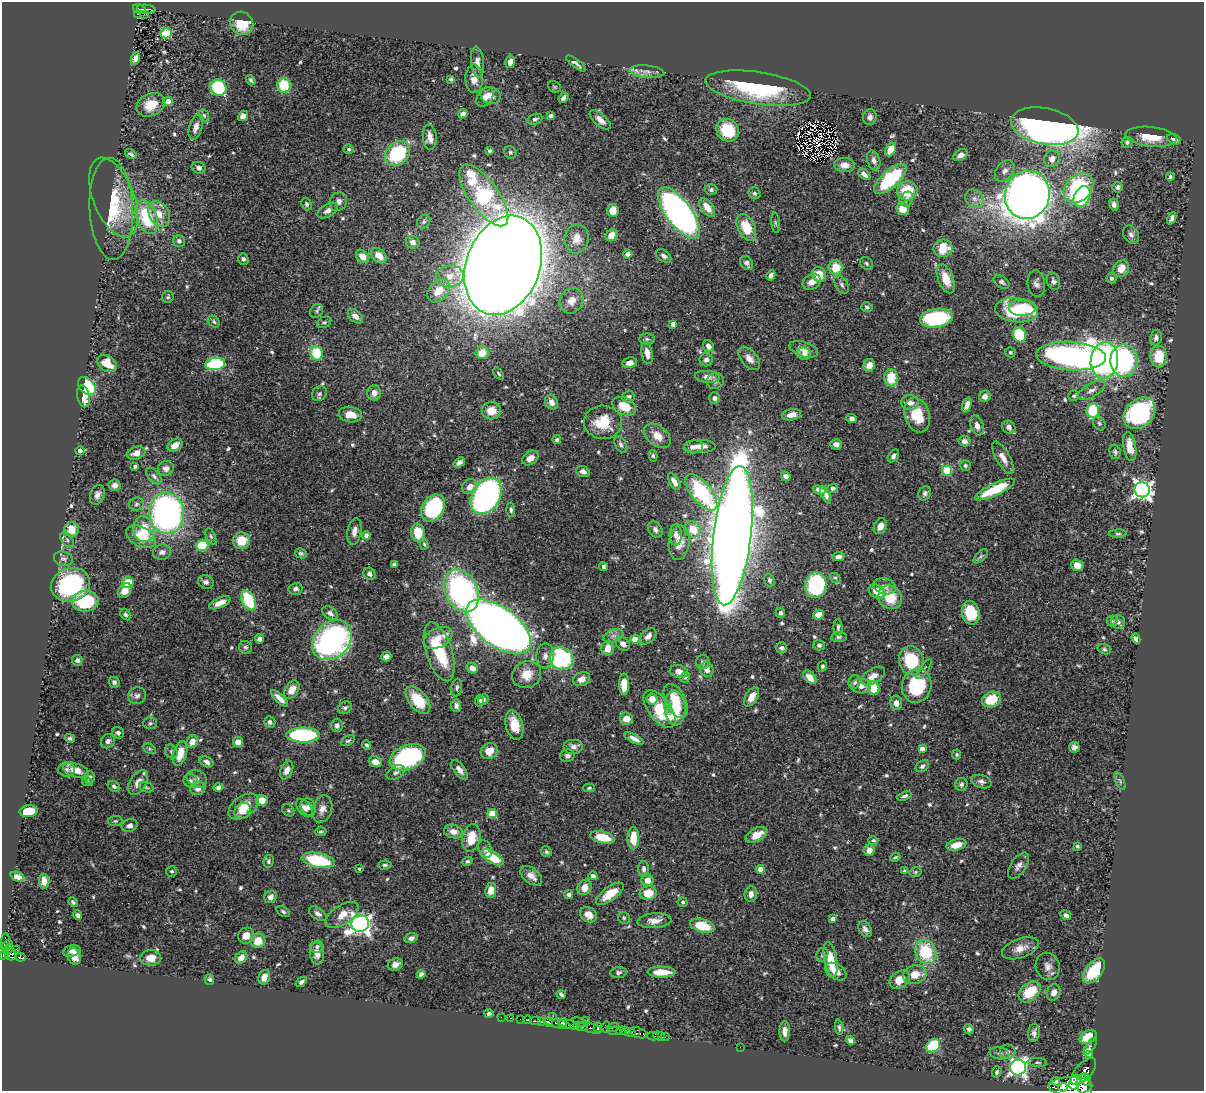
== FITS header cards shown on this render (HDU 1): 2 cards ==
NAXIS1  =                 1202
NAXIS2  =                 1089

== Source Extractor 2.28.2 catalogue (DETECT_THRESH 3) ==
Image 1202 x 1089 px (HDU 1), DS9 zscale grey, 1 PNG px = 1 image px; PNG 1206 x 1093 px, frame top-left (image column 1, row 1089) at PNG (2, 2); each listed source drawn as its Kron ellipse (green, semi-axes under 4 px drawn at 4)
Background 0.623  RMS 0.018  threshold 0.0532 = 3 sigma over >= 5 px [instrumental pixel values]
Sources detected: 629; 4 with non-positive FLUX_AUTO (blend fragments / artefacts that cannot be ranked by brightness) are neither listed nor drawn; of the other 625, the 500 brightest by FLUX_AUTO listed and drawn (125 fainter detections omitted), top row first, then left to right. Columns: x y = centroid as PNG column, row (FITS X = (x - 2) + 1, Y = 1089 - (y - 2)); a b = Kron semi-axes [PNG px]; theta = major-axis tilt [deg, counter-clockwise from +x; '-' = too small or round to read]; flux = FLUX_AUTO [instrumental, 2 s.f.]
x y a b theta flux
139 9 6 4 -26 66
146 9 9 3 -6 66
137 14 3 2 - 14
144 14 2 2 - 4.3
242 23 12 11 - 28
166 33 6 5 - 46
135 58 6 4 66 5.5
477 62 15 6 -84 8.6
510 62 6 4 77 6.8
576 63 12 3 -37 3.8
647 72 17 6 -6 8.5
451 79 4 3 - 2.6
474 79 14 8 -90 11
251 80 5 4 - 2.4
284 85 7 6 - 40
555 87 7 5 -35 1.9
218 88 8 7 - 120
758 88 53 16 -8 120
491 96 10 8 -20 8.4
485 97 10 7 53 9.9
564 98 6 3 52 3.3
168 101 4 4 - 9.6
151 105 15 11 27 23
463 114 5 4 - 5.1
204 115 6 4 -68 2
243 116 5 5 - 9.6
551 116 4 4 - 4.2
870 117 8 7 - 4.7
535 119 7 5 19 2.9
600 120 13 6 -41 8.6
1045 126 34 18 -11 850
196 127 13 6 73 7.5
728 130 12 10 -47 50
430 137 12 7 -85 11
1151 137 26 10 -6 28
1174 139 7 5 -23 4.9
1127 142 5 5 - 2.9
349 149 5 5 - 2.4
890 149 7 5 64 14
490 151 4 3 - 2.2
510 152 6 6 - 2.6
397 153 14 11 44 88
131 154 6 4 -35 2.5
961 155 8 5 28 6.7
1052 159 8 7 - 10
874 160 10 6 -73 5.8
844 165 10 7 -4 11
199 168 7 5 -24 4.2
1005 171 12 8 53 7.1
864 174 7 4 -41 6.4
1170 177 4 3 - 2.8
890 179 20 8 43 91
1118 187 5 5 - 3.5
1078 188 17 12 45 110
711 190 6 5 - 3.5
907 191 10 9 - 40
754 193 6 5 - 2.6
484 195 36 14 -54 140
1027 195 24 22 71 2100
114 197 42 20 -68 54
1082 197 11 7 64 79
906 199 8 6 50 4.1
975 199 10 8 -45 7.5
338 202 10 8 56 6.8
307 204 6 5 - 2.6
1114 204 6 5 - 4.6
707 207 10 6 -53 16
111 209 51 22 -88 56
903 209 6 6 - 16
613 210 6 5 - 12
328 211 11 6 30 6.8
679 213 30 13 -53 610
159 214 14 9 -62 16
147 217 18 10 -70 69
1172 218 6 4 66 3.7
424 222 7 6 - 2.9
776 223 10 4 -85 2.4
746 227 14 8 -64 37
612 235 6 5 - 12
1131 235 10 7 -56 4.4
577 239 15 12 83 15
179 241 6 6 - 3.7
413 242 7 6 - 5.9
943 248 9 9 - 32
628 254 4 4 - 11
379 255 9 6 -42 13
362 256 8 5 -47 12
664 256 8 5 -35 3.8
243 259 6 5 - 2.8
747 263 8 5 -51 5.2
867 263 7 5 -46 2.5
503 265 51 37 69 6600
836 268 7 7 - 23
1121 269 9 7 52 15
771 275 5 4 - 4
819 275 7 7 - 19
450 276 14 11 5 16
1111 278 5 5 - 2.7
946 279 15 7 -69 25
1054 281 9 6 -73 4.2
812 282 9 7 28 8.8
1002 282 9 5 -34 3.9
1036 283 13 8 -83 5.3
842 285 10 6 -59 3.4
439 291 13 9 49 22
168 297 6 5 - 2.1
571 301 13 11 59 12
867 307 6 5 - 2.4
1022 308 14 8 0 52
1017 310 21 12 -6 87
317 311 7 6 - 3
355 316 9 5 -40 7.1
936 318 16 9 8 120
214 322 7 5 -41 2.3
324 322 7 5 26 2.2
673 324 4 4 - 7.1
1019 335 8 6 -69 58
1156 338 8 6 79 4.7
647 339 7 5 -1 2.5
708 346 6 5 - 5.1
804 349 15 7 -18 10
1010 352 5 5 - 2.1
316 353 7 6 - 43
482 353 6 6 - 20
647 353 11 5 -80 10
804 354 7 6 - 4.7
1071 356 35 14 -3 590
1159 356 11 8 -90 30
749 359 13 8 -48 10
706 360 6 6 - 5
1104 360 18 13 82 270
1124 361 16 13 -88 190
630 363 7 5 11 6.5
107 364 10 7 -35 21
215 364 10 6 7 120
869 365 6 5 - 7.8
499 374 7 4 -54 1.9
707 377 12 6 -5 7.8
891 378 8 7 - 32
715 381 9 8 - 4.5
87 386 10 7 -48 53
1092 390 15 7 31 7.1
374 393 8 7 - 7.2
319 394 8 7 - 3.3
83 396 11 6 -78 14
985 396 6 5 - 6.3
1074 396 5 5 - 2.5
628 397 6 5 - 4.2
714 398 6 5 - 4.5
551 402 8 6 -60 7.2
910 403 8 7 - 7.9
967 405 8 4 70 6.6
624 406 12 8 -26 22
1093 410 7 6 - 48
491 411 10 8 -2 16
1140 413 18 13 44 180
350 415 12 7 -8 18
792 415 10 5 9 10
917 415 18 12 -73 39
851 419 5 4 - 4.4
603 422 19 16 -3 35
1099 423 7 5 -57 3
977 426 10 6 -72 7.2
1009 427 7 6 - 5.8
657 436 15 10 -40 15
557 440 4 4 - 2.6
964 441 6 5 - 5.8
836 444 6 5 - 6
175 445 8 5 34 10
621 445 9 5 -63 3.4
700 446 16 6 1 12
1130 446 15 6 -81 17
693 447 9 6 6 6.6
80 451 4 4 - 6.3
1115 452 7 5 -75 3.1
136 453 9 6 17 9.6
653 456 6 4 -75 2
893 456 7 4 55 4
530 458 9 6 38 9.2
1003 458 18 7 -60 9.8
459 463 6 4 38 4.5
965 465 5 5 - 2.4
135 466 4 3 - 2.1
166 468 8 7 - 6.1
947 470 5 5 - 65
583 471 7 5 -21 5.4
154 476 10 5 -48 3.7
786 476 5 4 - 6.5
674 482 9 4 -61 7.4
115 485 6 5 - 5.9
470 487 8 6 40 11
832 488 5 4 - 3.2
995 489 21 6 25 42
819 490 6 4 -22 4.7
1142 490 8 7 - 510
701 492 22 10 -51 110
925 493 7 6 - 3.2
97 495 10 7 71 6.4
826 495 9 4 -65 5.6
486 496 19 13 59 340
136 504 7 6 - 3.1
433 508 14 11 56 130
511 510 7 4 -86 2.6
167 513 21 17 -87 410
880 526 8 6 64 8.9
72 529 7 7 - 20
144 529 13 10 -81 30
655 529 8 6 -59 4.4
693 529 8 7 - 28
354 531 13 7 80 8
418 533 9 7 -82 28
1118 534 9 4 4 2.2
366 535 4 4 - 4.4
676 535 10 6 -88 5.1
211 536 8 4 -65 2.7
732 536 70 19 83 4000
141 537 16 9 -26 27
67 540 8 5 -55 3.6
241 541 8 8 - 25
679 543 17 10 82 16
424 544 5 4 - 2
202 545 6 5 - 43
162 552 9 7 15 5.1
301 553 6 5 - 2.7
981 556 9 4 45 2.4
838 557 6 4 6 5.5
63 559 9 7 -17 4.1
394 564 4 3 - 2.1
1077 565 6 5 - 9.9
604 567 4 3 - 2.5
369 574 6 6 - 4.8
835 578 5 4 - 2
770 580 7 5 -72 3.3
128 582 6 5 - 25
206 582 8 6 -19 4.1
70 585 20 16 18 140
816 585 13 10 85 160
885 586 11 8 -13 7.3
295 589 7 6 - 4.1
125 591 8 6 56 13
461 591 22 16 -63 280
877 592 9 6 -31 17
890 597 12 11 - 34
248 600 11 6 -62 57
85 601 13 10 1 69
220 603 11 5 23 11
330 613 9 6 -35 4.8
780 613 5 5 - 3.9
971 613 12 9 -77 40
125 614 6 4 -56 2.6
818 614 5 5 - 14
1112 621 5 5 - 1.9
1118 622 7 6 - 4.1
499 627 38 19 -37 1900
838 627 8 4 90 2.7
613 636 10 6 19 4.9
648 636 10 6 45 6.5
839 637 8 5 6 2.7
438 638 15 9 26 14
260 639 4 4 - 4.5
635 639 4 4 - 20
1136 639 5 4 - 4.4
332 640 22 17 45 350
623 644 8 6 -41 5.8
819 645 5 5 - 2.7
245 647 6 6 - 2.8
608 648 7 6 - 14
782 648 5 5 - 3.1
1104 649 7 5 -16 2.3
439 652 30 13 -72 75
386 656 5 5 - 6
545 656 12 9 85 7.6
561 659 12 11 - 140
77 660 5 5 - 3.9
911 660 14 12 -75 59
703 662 7 6 - 3.5
822 666 5 4 - 2.2
472 668 6 5 - 8.1
924 669 12 4 54 2.5
707 670 8 6 -62 8.7
679 671 9 6 -15 7.8
527 675 15 13 28 19
873 676 13 7 32 11
810 677 8 5 -45 10
685 678 5 4 - 2.3
582 679 9 6 24 9.8
114 682 5 5 - 3.5
854 682 7 6 - 3.4
624 684 11 5 90 21
861 686 10 7 -3 7.9
917 686 17 15 77 71
457 688 9 5 82 3.3
874 688 7 5 -75 31
292 690 10 6 58 14
137 696 9 8 - 4.7
752 697 11 6 59 13
280 698 11 4 -44 9.5
652 699 5 5 - 16
992 699 10 7 22 33
418 700 16 9 -50 39
483 700 6 5 - 3.2
479 701 5 4 - 2.6
676 701 18 10 -65 28
896 703 7 6 - 7.5
456 706 6 5 - 5.2
345 708 7 6 - 3
675 708 17 10 -86 44
659 709 22 11 -53 52
626 719 6 6 - 14
270 722 6 5 - 3.6
150 723 7 6 - 2.8
337 725 6 6 - 4.7
514 725 15 8 -76 21
118 733 6 5 - 3.7
303 735 17 7 0 140
70 738 5 4 - 2.5
634 739 10 4 -27 6.9
108 741 7 6 - 4.6
348 741 8 4 26 2.3
192 742 6 5 - 12
238 742 5 5 - 12
367 745 5 3 - 2.6
573 747 10 7 0 5.9
1074 747 5 5 - 4.1
150 749 7 4 -27 2.1
922 749 4 4 - 8.8
171 751 7 6 - 2.8
489 751 9 7 34 14
180 753 12 6 74 23
957 754 5 4 - 2.2
567 756 7 6 - 3.5
408 757 19 12 23 170
207 762 7 5 -29 4.7
375 762 7 5 -25 11
922 766 7 5 35 3.7
66 769 8 7 - 3.8
76 770 13 7 -18 13
287 770 10 6 67 8
459 770 11 5 -53 7.1
396 772 10 6 30 4.1
90 777 6 5 - 3.7
197 779 10 8 -27 6.7
190 781 7 6 - 4
1120 781 9 4 -67 2.1
87 782 6 4 -12 2.6
138 782 13 8 57 11
981 782 10 6 -17 4.6
961 784 6 6 - 3.5
114 786 7 5 -35 3
146 787 8 5 -21 2.1
218 787 5 4 - 3.6
198 788 8 6 24 8.1
589 788 6 4 1 1.9
904 796 8 4 18 2.8
262 800 6 5 - 16
244 806 17 10 35 25
308 807 9 7 -62 5.9
304 808 10 6 -51 5.9
322 809 14 9 72 8.9
288 810 7 5 -44 1.9
29 811 9 6 7 29
242 811 9 7 46 10
492 813 5 4 - 38
115 821 7 5 1 2.2
129 825 8 6 17 4.7
453 831 9 6 -15 8.9
321 832 5 3 - 2
756 835 12 6 28 17
602 837 12 6 -14 34
471 838 14 9 77 28
633 838 11 6 90 24
873 840 5 4 - 2.1
957 845 10 5 15 14
1077 846 3 3 - 2
485 849 9 6 -62 4
869 850 6 5 - 8.3
546 852 6 5 - 2.4
492 857 12 5 -31 37
895 857 5 3 - 2.1
318 860 17 7 -11 81
269 861 6 5 - 2.5
467 861 5 4 - 2.3
385 865 7 4 4 2.4
1018 866 15 7 56 6.5
359 869 3 3 - 1.9
644 869 8 5 -88 4.4
760 869 4 4 - 9.4
172 871 5 5 - 2.3
905 871 4 3 - 1.9
915 872 6 5 - 2.2
531 876 12 7 -38 9.9
593 876 4 4 - 3.9
17 877 7 4 -22 5.4
647 880 6 6 - 13
44 881 7 5 -86 8.8
584 887 8 6 61 12
491 890 7 5 81 13
648 893 8 7 - 22
610 894 16 7 36 21
751 894 8 6 82 6.7
569 895 4 4 - 5.2
270 897 6 6 - 5.8
73 902 5 3 - 2.3
683 902 5 5 - 2.6
283 912 7 4 -33 2.4
318 914 10 5 -33 4.7
78 915 5 4 - 3.3
342 915 19 9 33 17
589 915 9 7 -33 11
1066 915 6 4 -29 3.9
624 918 6 5 - 2.2
833 919 4 3 - 5
654 921 17 7 4 11
360 924 9 8 - 690
702 926 12 6 -14 38
865 929 8 6 -56 5.8
246 936 8 7 - 9.6
411 938 6 4 18 4.3
258 941 7 7 - 21
6 942 8 4 88 46
7 946 6 3 39 160
317 947 6 6 - 2.5
1020 948 19 9 20 12
8 949 5 3 - 170
16 949 2 2 - 9.9
72 951 9 5 15 4.9
926 952 12 10 -64 63
317 953 11 7 -83 8.4
4 954 5 4 - 320
11 955 6 6 - 230
822 955 7 5 66 2.9
74 956 8 6 -73 11
20 957 5 4 - 100
151 958 10 8 2 14
241 958 7 5 46 8.9
831 959 17 6 -79 33
395 964 8 6 21 6.9
1048 966 14 12 -69 8.5
1094 971 14 8 52 56
618 972 8 5 7 3.4
662 972 14 5 -1 18
836 972 12 7 -32 8.6
421 974 4 4 - 3.5
915 974 12 9 15 16
264 977 7 5 68 9
209 980 5 5 - 3.8
900 980 11 8 35 16
301 982 6 4 37 3.4
1030 992 12 8 42 38
1054 992 8 6 69 8.2
561 994 5 3 - 2.6
489 1013 4 4 - 2.4
501 1017 2 2 - 7
553 1017 2 2 - 5
511 1018 3 2 - 18
520 1019 2 2 - 20
527 1020 4 3 - 56
586 1020 2 2 - 7.5
536 1021 5 2 - 48
542 1022 4 3 - 180
548 1022 4 3 - 230
563 1022 4 3 - 230
580 1022 7 3 -18 73
557 1023 14 3 -14 320
569 1024 11 3 -15 520
580 1026 7 3 -13 190
598 1027 5 3 - 200
606 1027 5 4 - 83
613 1027 6 2 14 86
839 1027 8 4 -85 2.7
590 1028 12 5 -17 170
969 1029 5 5 - 3.7
614 1031 6 3 2 120
621 1031 5 3 - 220
626 1031 4 4 - 190
785 1031 10 5 89 7.6
631 1033 5 3 - 100
638 1033 9 5 -16 160
1034 1033 9 6 82 5.2
653 1036 6 2 0 14
659 1036 6 2 -17 21
665 1037 4 2 - 10
1088 1037 9 6 29 27
850 1040 5 4 - 5.4
933 1046 7 6 - 70
1090 1046 10 3 56 15
740 1047 2 2 - 82
1008 1052 8 7 - 4.1
1000 1053 10 6 -11 3.3
1090 1055 4 3 - 7.4
1037 1062 9 4 -5 2.5
1018 1067 8 8 - 430
997 1072 6 4 71 2.3
1083 1072 16 8 48 610
1086 1080 7 4 -64 720
1055 1081 5 4 - 5.2
1075 1082 7 5 73 640
1070 1086 22 9 2 2200
1084 1086 12 7 -69 1700
1063 1087 5 4 - 430
At the frame edge (FLAGS 8, measured only in part): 1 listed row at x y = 4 954
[125 fainter detections neither listed nor drawn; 4 non-positive-flux detections neither listed nor drawn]